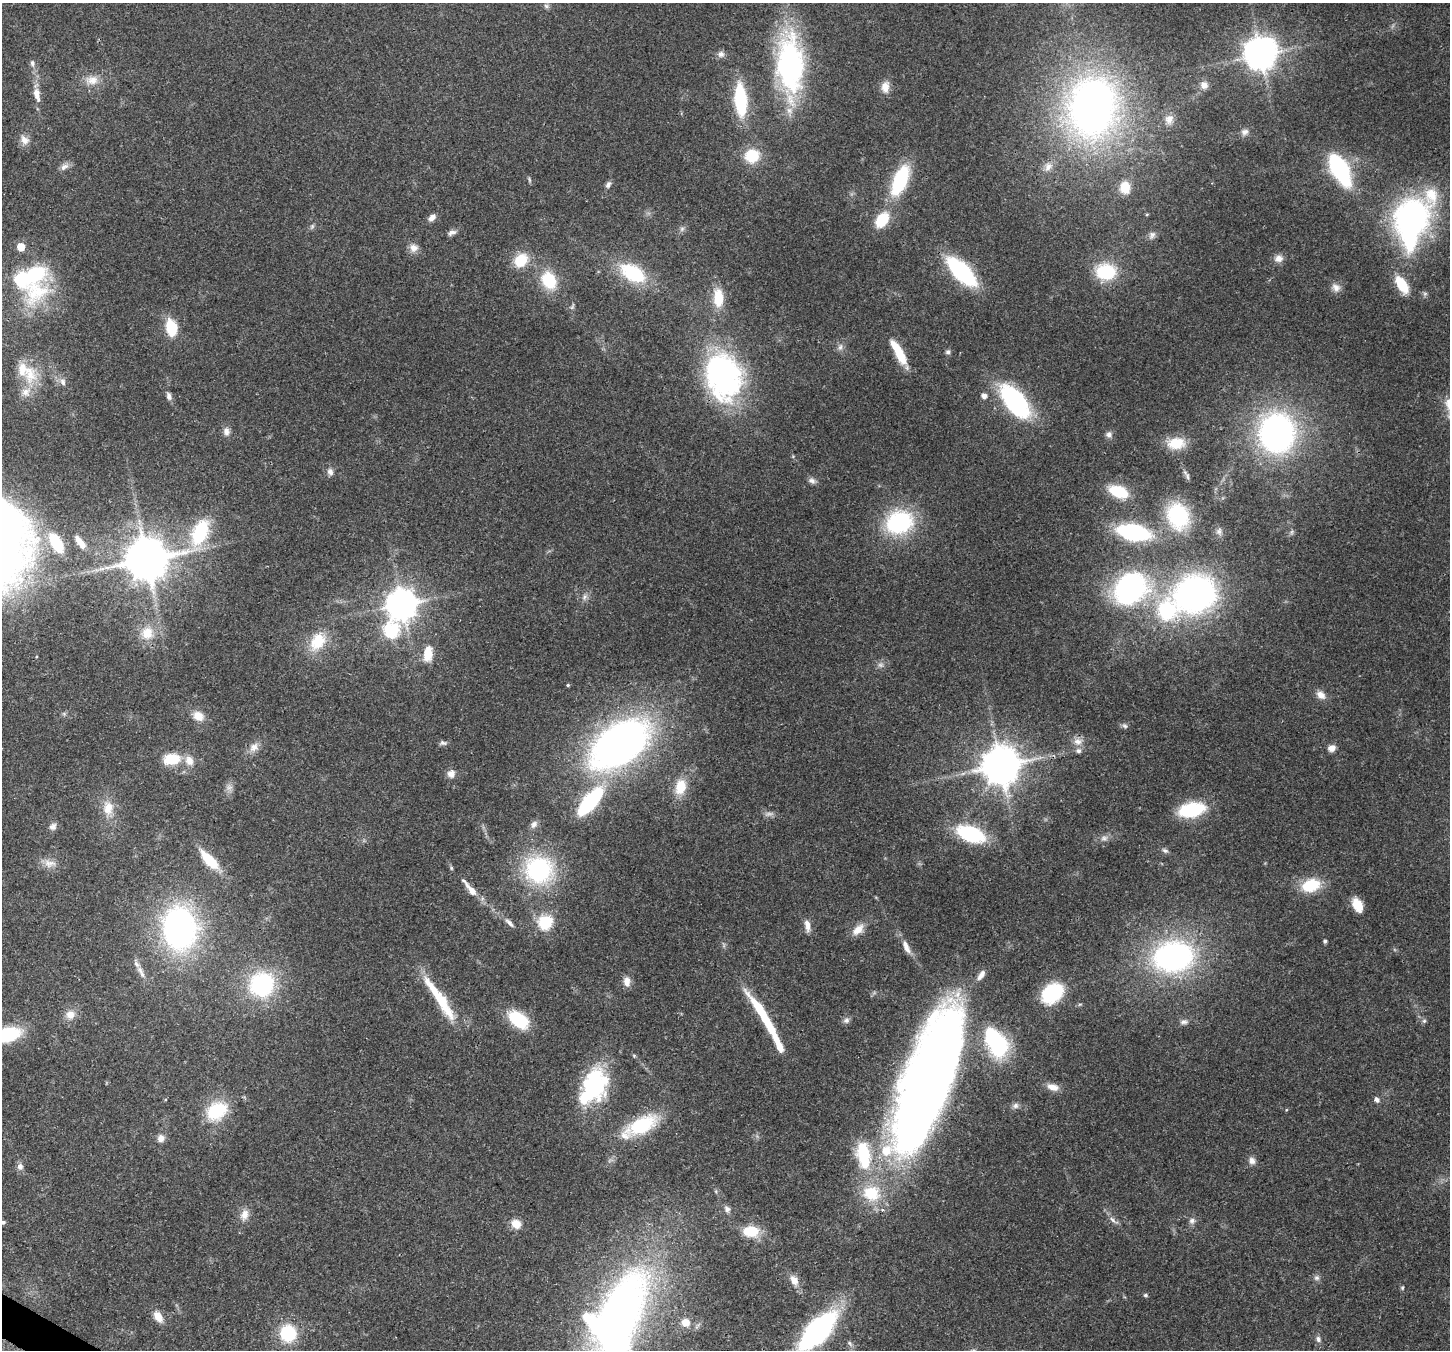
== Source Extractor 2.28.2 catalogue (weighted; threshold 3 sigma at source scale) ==
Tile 7 of 4 x 4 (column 3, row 2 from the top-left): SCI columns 2973-4420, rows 3057-4404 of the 5939 x 6045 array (HDU 1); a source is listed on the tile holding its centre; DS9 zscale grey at full resolution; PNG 1452 x 1352 px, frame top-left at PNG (2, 3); no overlay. Shown black and unused: <1% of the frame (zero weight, under 3 of 4 exposures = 8% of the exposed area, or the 3 px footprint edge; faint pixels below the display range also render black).
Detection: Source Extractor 2.28.2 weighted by HDU 2 'WHT'; one run over the whole footprint, this tile lists its part. Background 0.0922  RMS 0.0037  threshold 0.0165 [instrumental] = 3 sigma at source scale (4.5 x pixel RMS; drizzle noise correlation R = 1.50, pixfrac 1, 0.0396/0.0396 arcsec/px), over >= 5 px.
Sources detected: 174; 3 too faint to see at this stretch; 7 inside a brighter object's white glare — not listed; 13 inside a brighter listed object's ellipse — not listed separately; the other 151 listed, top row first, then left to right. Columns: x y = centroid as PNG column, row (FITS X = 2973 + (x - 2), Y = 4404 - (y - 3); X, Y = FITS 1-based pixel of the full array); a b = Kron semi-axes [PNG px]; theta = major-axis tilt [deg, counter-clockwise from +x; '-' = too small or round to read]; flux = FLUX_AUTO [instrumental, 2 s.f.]
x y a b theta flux
546 6 7 5 -47 0.86
721 54 9 9 - 1.5
1260 55 10 8 49 600
32 63 8 6 -79 1
790 64 68 31 -88 69
92 80 16 12 17 4.3
1204 85 10 9 - 2.2
885 87 14 9 83 3.4
37 94 18 8 -79 3.7
1095 99 53 45 -6 150
740 100 28 11 -85 27
1169 119 12 11 - 2.8
1244 132 10 8 17 1.6
24 140 13 9 -51 2.6
752 156 13 12 - 13
64 167 12 8 35 1.8
1048 167 12 9 63 2.4
1339 169 24 10 -62 65
529 180 8 4 -81 0.59
900 180 29 13 67 28
608 184 9 6 62 1.2
1125 187 13 11 -88 5.7
432 217 9 7 43 2
1411 218 37 34 74 90
882 220 15 10 53 12
312 226 6 6 - 0.72
682 229 7 6 - 0.94
452 232 13 6 22 1.5
1152 235 12 7 57 1.6
21 247 5 5 - 7.3
414 248 11 10 - 2.6
1279 258 12 9 9 2.4
521 260 18 14 47 8.9
961 271 25 11 -45 51
1106 272 19 15 1 20
633 273 23 14 -31 24
549 280 19 15 -60 14
1402 285 21 10 -57 9.9
1336 287 12 9 -35 2.3
35 291 42 38 49 30
718 298 21 11 -88 9.5
171 328 15 9 -77 14
840 347 10 6 68 1.3
898 352 27 7 -61 12
948 352 7 6 - 0.81
26 372 37 18 -41 12
723 376 47 34 -73 89
63 382 10 7 -72 1.6
169 396 8 6 -75 1.6
984 396 5 5 - 1.9
1015 401 32 15 -52 56
226 431 10 8 -80 1.9
1277 433 33 30 90 110
1109 435 8 8 - 1.4
1176 443 20 13 4 8.6
330 472 10 8 -60 1.5
1188 477 9 4 -89 0.77
812 481 11 7 -22 1.4
1118 491 20 11 -20 13
1178 516 22 18 -69 34
899 522 25 20 22 40
1219 531 10 7 74 1.5
200 532 32 17 67 23
1134 532 26 13 -10 44
80 542 19 7 -52 4.3
56 543 22 11 -59 15
146 559 13 11 37 1400
1130 589 34 29 45 69
1195 594 39 33 20 120
584 597 8 5 46 1.1
402 604 10 9 - 560
392 630 8 7 - 55
147 633 18 17 - 7
318 641 24 18 59 11
428 654 19 10 82 6.4
568 685 4 3 - 0.43
1321 695 14 9 -37 2.6
198 716 12 10 -31 4.5
1125 726 8 5 -36 0.87
1078 742 12 10 3 2.8
443 743 10 6 -7 1
620 744 65 39 36 160
254 747 15 11 46 3.1
1332 748 8 7 - 2.5
172 759 17 11 7 10
189 761 14 11 -67 3.8
1000 766 11 10 - 1000
451 774 10 9 - 2.2
681 787 17 12 77 8.2
590 801 26 10 49 44
108 808 20 13 85 5.9
1192 810 23 13 12 25
534 824 11 8 60 1.7
53 826 9 8 - 1.6
971 834 26 14 -20 31
1165 851 9 6 -31 1
210 860 23 8 -46 14
50 863 18 9 -3 3.4
451 868 5 5 - 0.51
539 870 25 24 - 47
1311 885 19 13 18 14
472 891 20 7 -50 4.3
1357 905 16 10 -63 5.8
545 922 6 6 - 54
509 923 14 5 -43 1.6
807 925 15 6 -80 2.5
180 928 34 27 -84 110
858 929 18 10 42 3.9
1325 941 5 4 - 0.76
906 947 19 7 -65 3.1
1173 957 35 26 8 89
140 970 14 7 -59 2.4
627 981 12 8 -86 2.8
262 984 23 22 - 37
1052 993 22 16 40 20
442 1002 58 14 -58 16
70 1015 13 12 - 3.5
765 1018 58 8 -58 22
518 1020 20 12 -37 19
846 1020 9 7 29 1.3
1424 1021 6 6 - 0.74
1184 1022 9 6 -2 1.2
7 1034 23 12 15 26
994 1039 21 17 -46 29
927 1084 146 45 70 420
593 1086 42 25 64 40
1053 1087 14 8 -14 3.3
1377 1100 6 5 - 1.5
1016 1106 8 7 - 1.3
217 1111 24 18 30 17
641 1126 35 14 29 25
161 1138 10 9 - 2
1252 1161 10 8 -73 1.8
20 1166 9 8 - 1.6
727 1209 8 7 - 1.5
244 1215 14 10 71 3.2
1113 1220 16 5 -36 1.7
1192 1221 9 8 - 1.4
3 1222 5 4 - 0.73
516 1224 12 10 -37 4.1
750 1231 20 13 1 8.8
1317 1278 8 7 - 1.1
794 1280 13 9 -56 3.2
1402 1288 5 5 - 0.48
1145 1295 6 5 - 0.58
619 1315 88 43 64 250
158 1317 14 9 -54 3.8
685 1322 12 11 - 3.4
817 1331 35 15 47 97
288 1333 14 14 - 20
1318 1339 7 6 - 1.2
Overlapping masked pixels (flux is a lower limit): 1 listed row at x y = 723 376
Isophote crosses this tile's border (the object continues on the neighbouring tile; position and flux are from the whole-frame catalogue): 4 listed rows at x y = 7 1034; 3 1222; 619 1315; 817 1331